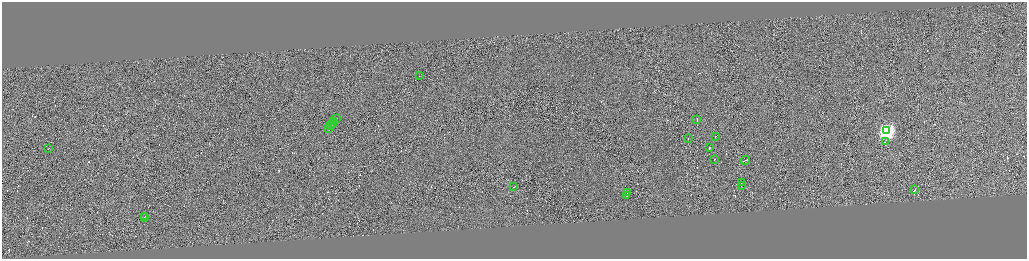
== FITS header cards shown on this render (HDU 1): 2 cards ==
NAXIS1  =                 4100
NAXIS2  =                 1026

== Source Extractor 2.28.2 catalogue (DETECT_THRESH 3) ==
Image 4100 x 1026 px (HDU 1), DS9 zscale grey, zoomed out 1/4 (1 PNG px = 4 x 4 image px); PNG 1029 x 261 px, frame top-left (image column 2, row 1026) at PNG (2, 2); each listed source drawn as its Kron ellipse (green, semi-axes under 4 px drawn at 4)
Background 0.549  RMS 4.1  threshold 12.4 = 3 sigma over >= 5 px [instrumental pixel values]
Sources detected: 353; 330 cannot appear on this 1/4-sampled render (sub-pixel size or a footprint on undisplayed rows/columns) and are neither listed nor drawn; the other 23 listed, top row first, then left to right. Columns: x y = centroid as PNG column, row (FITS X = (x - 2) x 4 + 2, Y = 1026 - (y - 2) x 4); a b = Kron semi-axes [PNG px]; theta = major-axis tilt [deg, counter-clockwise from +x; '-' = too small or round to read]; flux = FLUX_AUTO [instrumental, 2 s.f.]
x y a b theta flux
419 76 2 1 - 11000
336 119 2 1 - 17000
697 120 2 1 - 220000
334 122 2 1 - 14000
332 123 2 1 - 24000
331 125 4 1 - 34000
329 128 2 1 - 19000
887 131 4 4 - 670000
715 136 2 1 - 60000
688 138 2 1 - 110000
885 142 2 1 - 20000
710 147 2 1 - 19000
49 148 2 1 - 12000
715 159 2 1 - 12000
745 160 4 1 - 61000
742 182 2 1 - 12000
741 185 4 1 - 23000
514 187 2 1 - 26000
914 190 2 1 - 190000
627 193 3 1 - 20000
627 196 2 1 - 35000
145 216 2 1 - 28000
144 218 2 1 - 23000
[330 sub-pixel or undisplayed-footprint detections neither listed nor drawn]